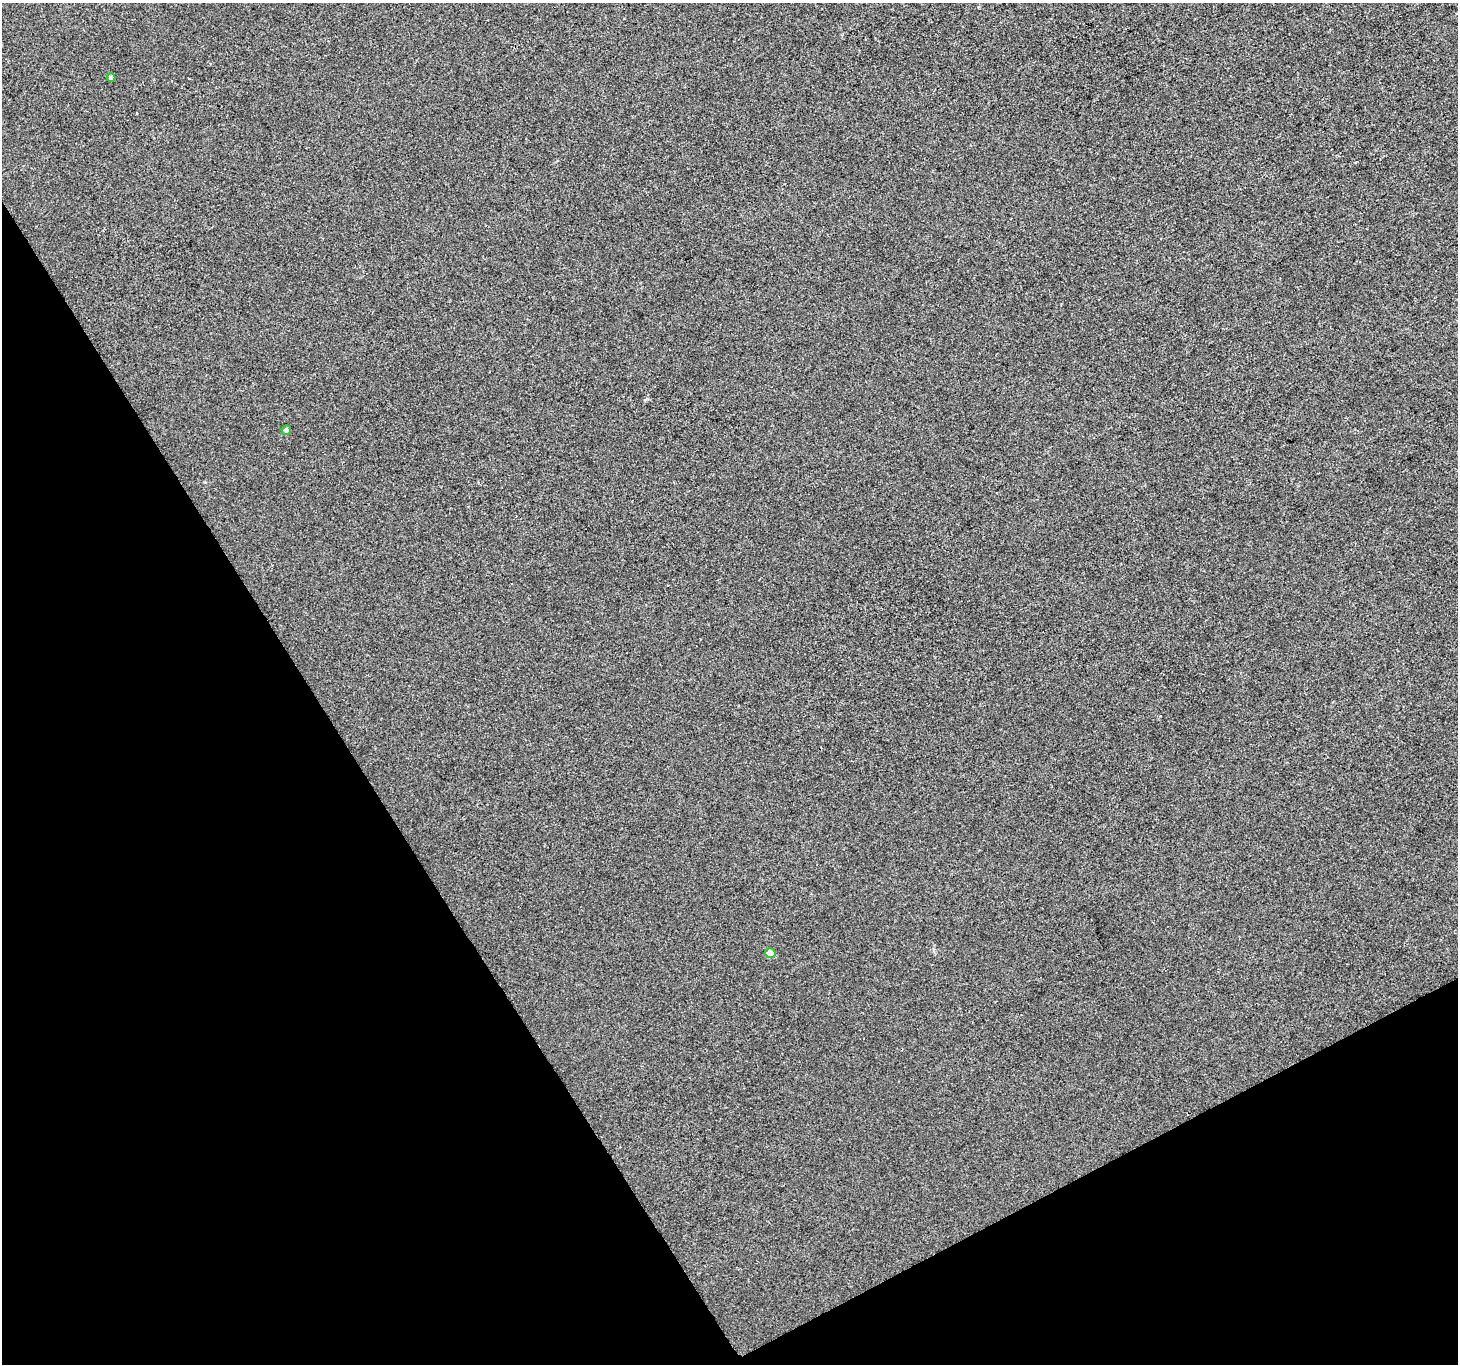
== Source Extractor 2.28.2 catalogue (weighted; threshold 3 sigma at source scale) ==
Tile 14 of 4 x 4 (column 2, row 4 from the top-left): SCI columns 1459-2914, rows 169-1530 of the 5827 x 5722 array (HDU 1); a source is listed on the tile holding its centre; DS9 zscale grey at full resolution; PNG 1460 x 1366 px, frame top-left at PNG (2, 3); each listed source drawn as its Kron ellipse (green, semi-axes under 4 px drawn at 4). Shown black and unused: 29% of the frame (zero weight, under 2 of 3 exposures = <1% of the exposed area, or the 3 px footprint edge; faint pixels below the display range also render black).
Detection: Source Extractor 2.28.2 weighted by HDU 2 'WHT'; one run over the whole footprint, this tile lists its part. Background 0.00146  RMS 0.0056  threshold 0.0253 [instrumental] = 3 sigma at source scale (4.5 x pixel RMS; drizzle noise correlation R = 1.50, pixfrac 1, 0.0396/0.0396 arcsec/px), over >= 5 px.
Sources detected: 3; all 3 listed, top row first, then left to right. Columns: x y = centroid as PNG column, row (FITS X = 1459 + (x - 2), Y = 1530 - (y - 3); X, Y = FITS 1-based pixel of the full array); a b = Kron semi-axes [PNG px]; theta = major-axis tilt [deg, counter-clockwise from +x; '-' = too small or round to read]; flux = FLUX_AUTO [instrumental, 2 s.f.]
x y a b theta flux
111 78 4 4 - 2.1
286 430 5 4 - 2
770 953 5 5 - 6.1